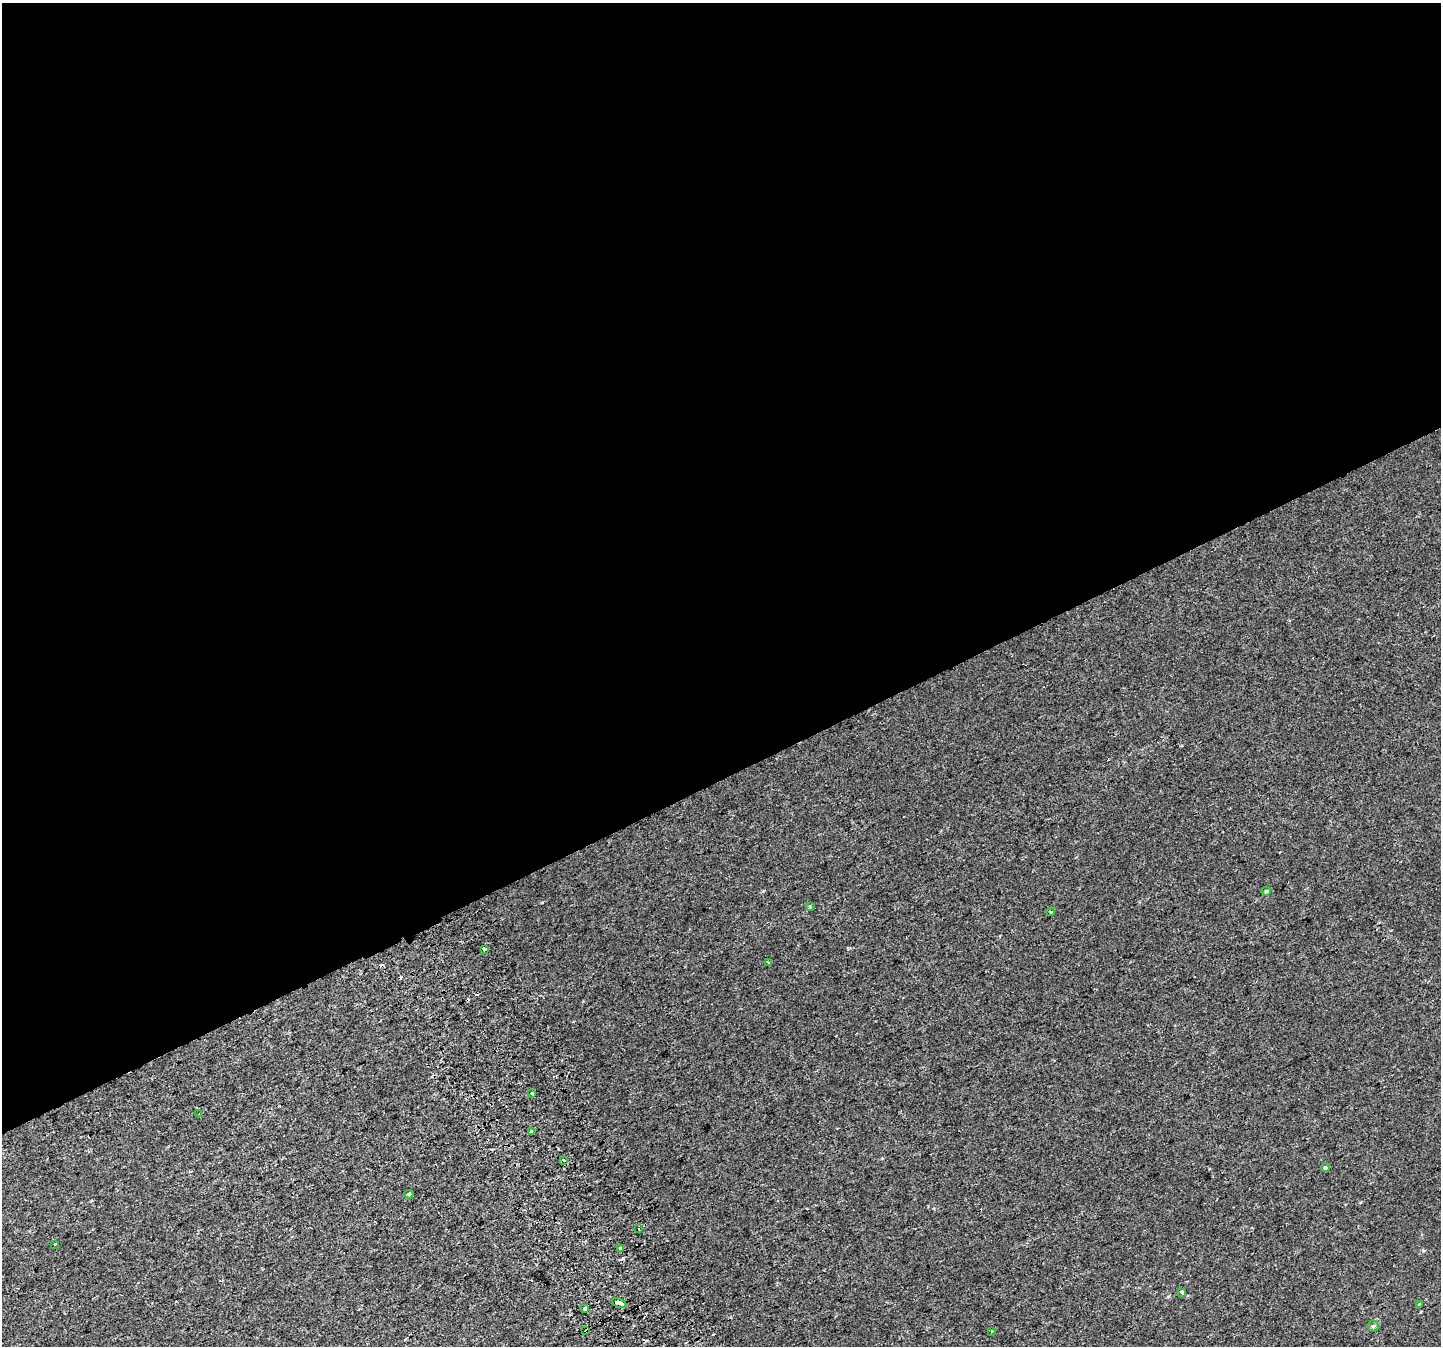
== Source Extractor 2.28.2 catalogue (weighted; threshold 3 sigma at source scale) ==
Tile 2 of 4 x 4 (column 2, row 1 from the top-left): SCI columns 1481-2919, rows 4211-5554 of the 5835 x 5676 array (HDU 1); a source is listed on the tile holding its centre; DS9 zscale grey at full resolution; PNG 1443 x 1348 px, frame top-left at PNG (2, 3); each listed source drawn as its Kron ellipse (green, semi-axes under 4 px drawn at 4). Shown black and unused: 58% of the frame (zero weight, under 2 of 3 exposures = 2% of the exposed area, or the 3 px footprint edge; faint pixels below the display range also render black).
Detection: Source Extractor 2.28.2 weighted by HDU 2 'WHT'; one run over the whole footprint, this tile lists its part. Background 8.60e-05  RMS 0.0028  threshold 0.0127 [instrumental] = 3 sigma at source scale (4.5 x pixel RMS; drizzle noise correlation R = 1.50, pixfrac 1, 0.0396/0.0396 arcsec/px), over >= 5 px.
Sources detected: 28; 7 cosmic-ray / hot-pixel residue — neither listed nor drawn; the other 21 listed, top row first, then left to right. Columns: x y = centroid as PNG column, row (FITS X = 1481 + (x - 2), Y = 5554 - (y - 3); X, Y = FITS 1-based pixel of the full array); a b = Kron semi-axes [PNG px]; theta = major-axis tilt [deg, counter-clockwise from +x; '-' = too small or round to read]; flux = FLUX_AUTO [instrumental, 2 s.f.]
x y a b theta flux
1266 891 4 4 - 0.44
810 907 3 3 - 0.79
1051 912 4 4 - 0.4
484 949 3 3 - 1.1
769 963 3 2 - 0.41
532 1093 3 3 - 2.5
199 1114 3 2 - 0.23
531 1131 3 3 - 0.8
563 1160 3 3 - 1.9
1326 1168 5 4 - 0.56
409 1194 4 3 - 0.37
639 1229 3 3 - 1.2
55 1244 3 3 - 0.34
621 1248 3 3 - 0.94
1182 1292 3 3 - 3.6
619 1303 8 3 -23 4.8
1420 1304 3 2 - 0.41
585 1309 4 3 - 1.2
1373 1326 5 5 - 0.53
586 1331 3 3 - 1.4
991 1331 3 2 - 0.35
Overlapping masked pixels (flux is a lower limit): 1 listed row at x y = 586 1331